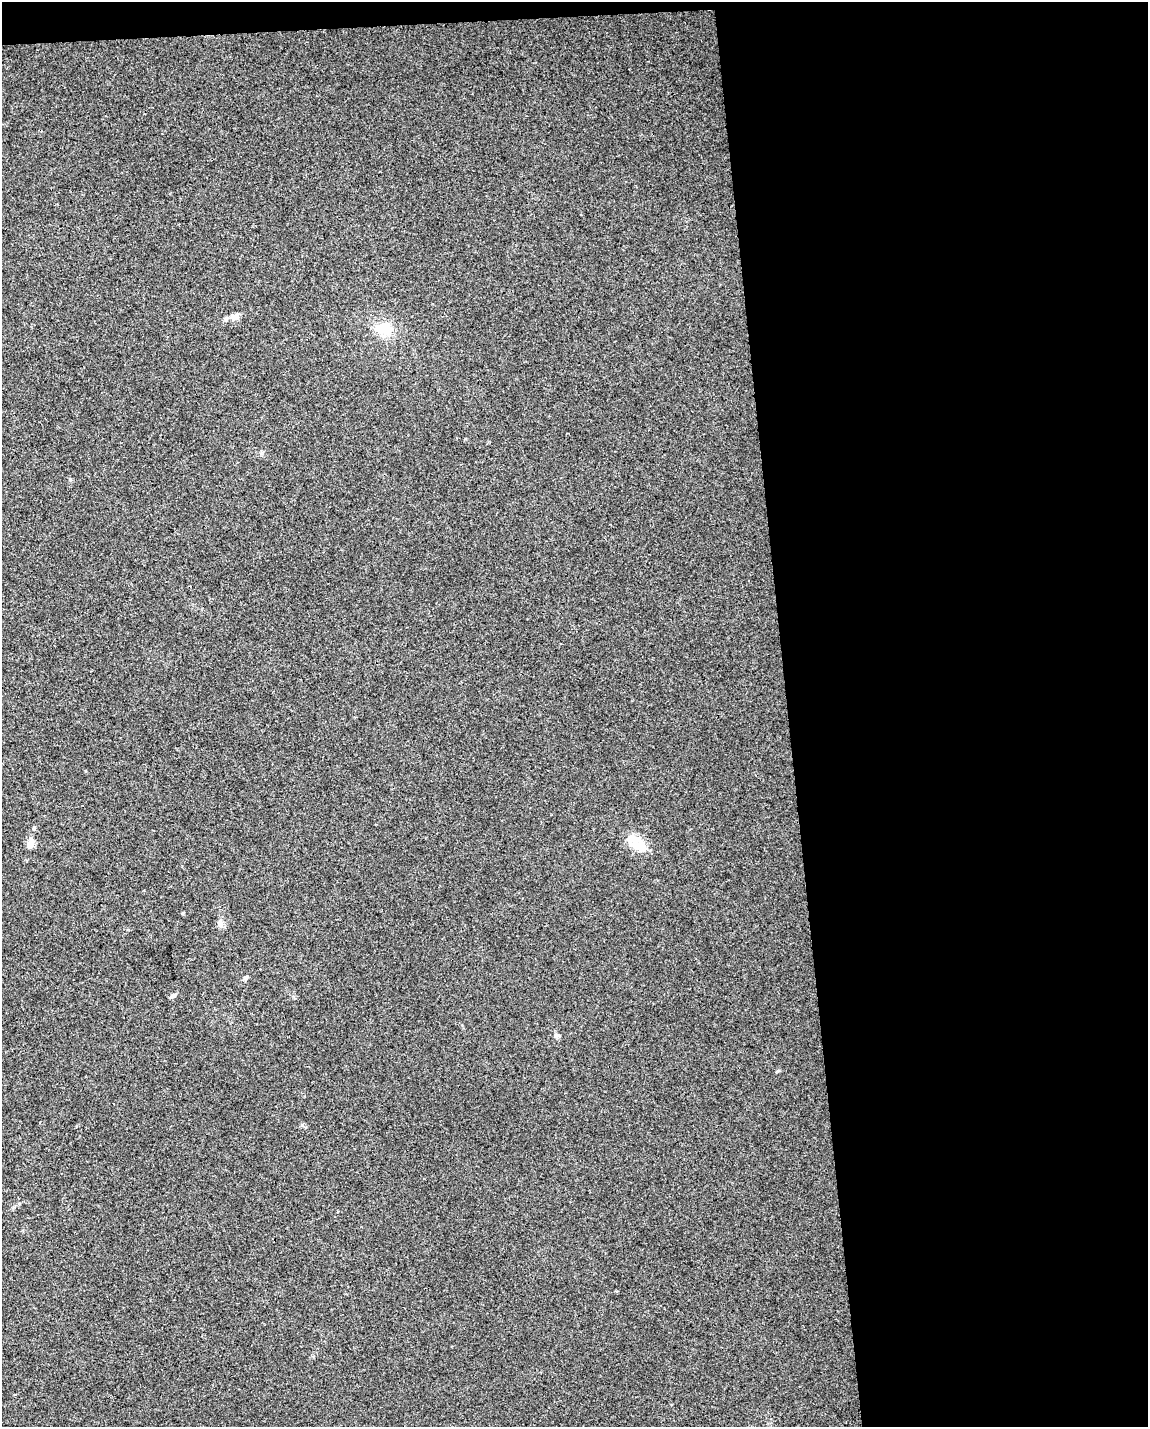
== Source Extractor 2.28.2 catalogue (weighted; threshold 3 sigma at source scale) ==
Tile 4 of 4 x 3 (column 4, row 1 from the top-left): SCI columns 3439-4584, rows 2904-4328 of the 4584 x 4338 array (HDU 1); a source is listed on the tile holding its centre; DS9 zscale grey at full resolution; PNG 1150 x 1429 px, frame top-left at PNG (2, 2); no overlay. Shown black and unused: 33% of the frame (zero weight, under 3 of 4 exposures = <1% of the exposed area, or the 3 px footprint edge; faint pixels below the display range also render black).
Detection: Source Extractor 2.28.2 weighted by HDU 2 'WHT'; one run over the whole footprint, this tile lists its part. Background 0.00662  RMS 0.0031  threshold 0.0141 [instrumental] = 3 sigma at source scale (4.5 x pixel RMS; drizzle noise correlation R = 1.50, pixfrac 1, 0.0396/0.0396 arcsec/px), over >= 5 px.
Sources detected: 8; all 8 listed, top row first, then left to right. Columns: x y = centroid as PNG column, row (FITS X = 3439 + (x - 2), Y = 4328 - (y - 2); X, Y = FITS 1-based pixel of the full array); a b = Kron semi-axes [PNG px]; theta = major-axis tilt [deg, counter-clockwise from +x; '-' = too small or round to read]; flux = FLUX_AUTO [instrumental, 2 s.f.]
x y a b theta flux
236 317 11 8 -7 1.6
384 329 23 14 -8 6.7
30 844 11 7 70 2.6
637 846 30 15 -26 6.4
220 924 9 6 63 1
246 977 7 5 34 0.71
173 996 8 5 26 0.93
556 1035 8 4 9 0.52